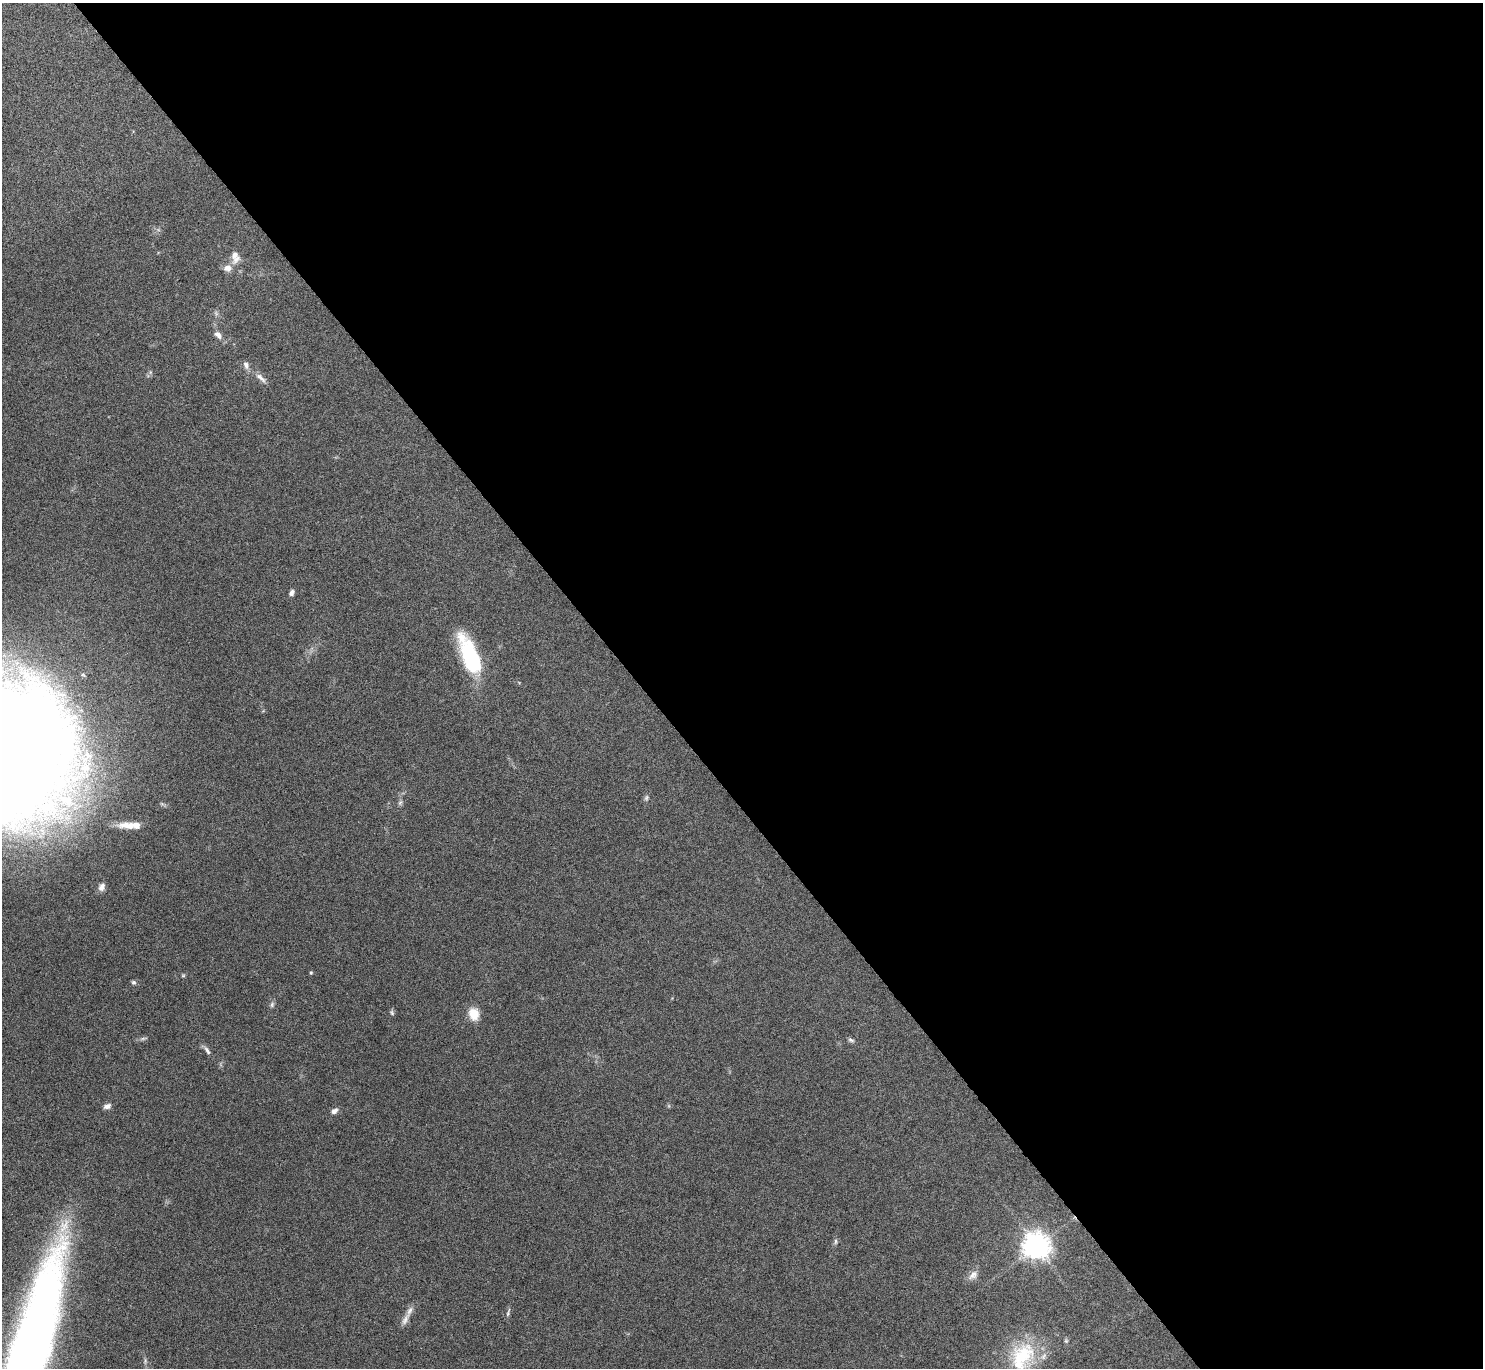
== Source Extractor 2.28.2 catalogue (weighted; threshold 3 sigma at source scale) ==
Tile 8 of 4 x 4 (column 4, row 2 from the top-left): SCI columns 4456-5936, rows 2913-4278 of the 5947 x 5942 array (HDU 1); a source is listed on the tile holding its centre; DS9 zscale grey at full resolution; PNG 1485 x 1370 px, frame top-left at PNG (2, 3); no overlay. Shown black and unused: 57% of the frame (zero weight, under 4 of 8 exposures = <1% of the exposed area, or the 3 px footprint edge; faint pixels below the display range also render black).
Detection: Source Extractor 2.28.2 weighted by HDU 2 'WHT'; one run over the whole footprint, this tile lists its part. Background 0.0651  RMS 0.005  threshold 0.0203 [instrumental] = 3 sigma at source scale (4.09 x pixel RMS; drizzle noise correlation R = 1.36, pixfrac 0.8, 0.05/0.05 arcsec/px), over >= 5 px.
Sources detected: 35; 5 inside a brighter listed object's ellipse — not listed separately; the other 30 listed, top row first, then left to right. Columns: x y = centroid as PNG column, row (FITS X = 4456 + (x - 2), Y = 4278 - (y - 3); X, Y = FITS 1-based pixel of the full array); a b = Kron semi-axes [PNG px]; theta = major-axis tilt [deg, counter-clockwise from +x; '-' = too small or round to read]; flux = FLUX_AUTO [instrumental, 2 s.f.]
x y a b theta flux
236 259 17 8 49 3.2
218 335 13 8 -45 2.6
246 365 10 7 -69 1.9
150 372 6 4 -72 0.69
261 378 19 6 -43 2.6
292 593 7 5 63 1.5
470 656 45 16 -68 40
5 749 131 107 -70 1000
646 798 8 5 83 0.9
400 803 6 6 - 0.95
128 826 29 9 -6 6.6
102 887 9 6 63 2.3
311 973 4 4 - 0.6
133 982 6 5 - 0.87
272 1005 8 5 64 1
392 1013 8 5 -71 0.83
474 1014 11 9 -76 8.8
143 1038 7 4 19 0.85
851 1040 9 5 -26 1
207 1050 14 5 -56 1.7
107 1106 10 6 23 1.8
334 1111 9 6 36 1.8
836 1241 9 4 90 0.87
1036 1246 9 8 - 530
973 1275 14 9 42 3
508 1313 13 4 74 1
405 1319 19 7 63 3
1022 1356 42 33 49 33
145 1361 9 3 -85 0.93
26 1362 199 33 73 650
Isophote crosses this tile's border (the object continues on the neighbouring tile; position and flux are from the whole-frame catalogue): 3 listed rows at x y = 5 749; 1022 1356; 26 1362